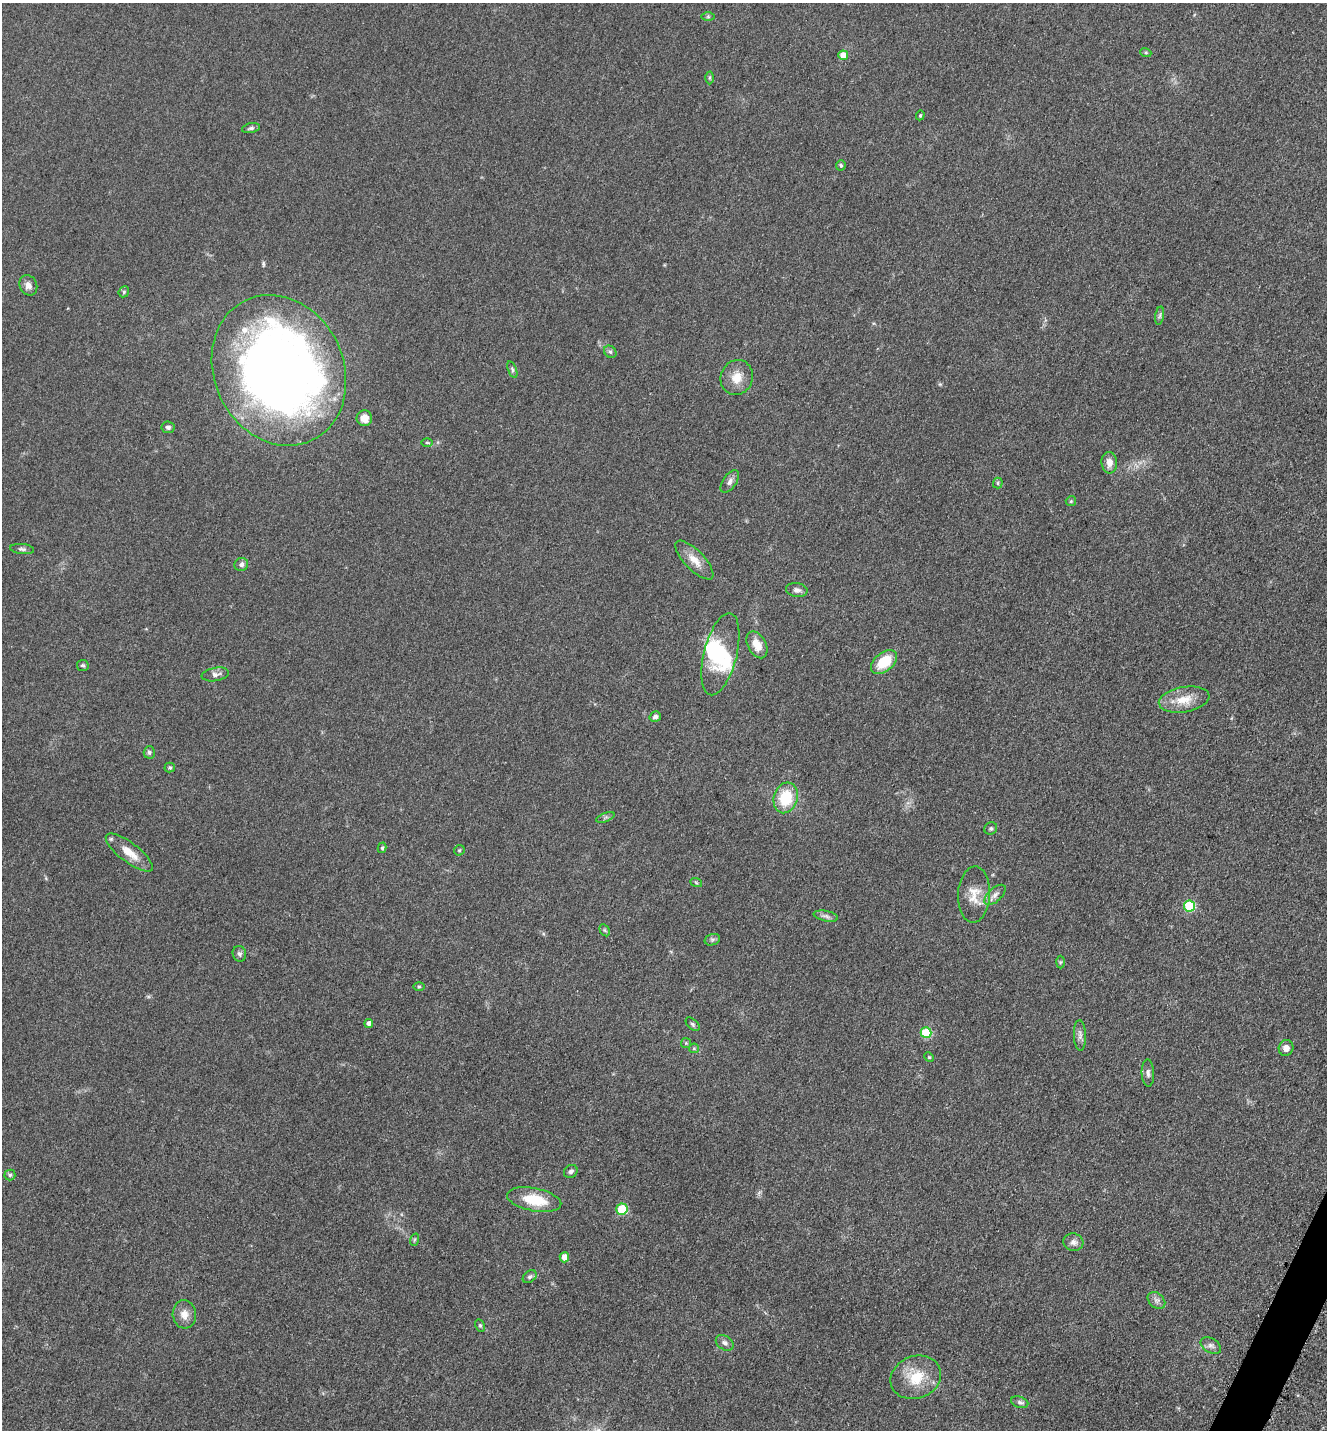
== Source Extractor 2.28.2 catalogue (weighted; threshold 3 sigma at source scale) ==
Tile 6 of 4 x 4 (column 2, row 2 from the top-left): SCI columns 1623-2947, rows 2900-4327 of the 5806 x 5775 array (HDU 1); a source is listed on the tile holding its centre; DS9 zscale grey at full resolution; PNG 1329 x 1432 px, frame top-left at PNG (2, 3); each listed source drawn as its Kron ellipse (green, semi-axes under 4 px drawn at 4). Shown black and unused: <1% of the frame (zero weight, under 3 of 5 exposures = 4% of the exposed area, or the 3 px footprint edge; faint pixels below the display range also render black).
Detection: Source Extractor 2.28.2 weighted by HDU 2 'WHT'; one run over the whole footprint, this tile lists its part. Background 0.0636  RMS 0.006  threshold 0.0272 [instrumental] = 3 sigma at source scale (4.5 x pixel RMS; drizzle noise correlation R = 1.50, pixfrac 1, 0.05/0.05 arcsec/px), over >= 5 px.
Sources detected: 78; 3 inside a brighter object's white glare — neither listed nor drawn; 1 inside a brighter listed object's ellipse — not listed separately; the other 74 listed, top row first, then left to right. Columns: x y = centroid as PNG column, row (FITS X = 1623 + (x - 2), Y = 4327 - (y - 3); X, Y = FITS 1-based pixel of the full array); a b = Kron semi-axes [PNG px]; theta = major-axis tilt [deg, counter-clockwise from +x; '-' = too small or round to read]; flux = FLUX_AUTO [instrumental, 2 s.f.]
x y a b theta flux
708 17 6 4 0 0.86
1146 53 6 3 -18 0.73
843 55 5 5 - 8.2
709 78 6 4 -90 0.88
920 115 5 4 - 0.68
251 128 9 5 11 1.4
841 165 5 4 - 1.1
28 285 10 8 -66 3.4
124 292 6 5 - 0.87
1160 316 9 4 81 1.4
610 352 7 5 -45 1.3
279 370 77 64 -64 590
512 370 9 4 -70 1.2
737 377 18 16 66 9
364 418 8 7 - 5.7
168 427 6 6 - 1.8
427 443 6 4 -1 0.7
1109 463 11 8 -85 4.7
730 481 13 6 56 2.5
998 483 5 5 - 0.94
1071 501 5 5 - 0.86
22 549 12 5 -6 1.5
694 560 25 9 -46 7.8
241 564 7 6 - 1.9
797 590 11 7 -8 2.2
757 645 14 9 -61 7.8
720 654 42 16 76 26
884 662 15 9 40 18
83 665 5 5 - 1.1
215 674 14 6 10 2.7
1184 700 25 12 9 11
655 717 6 5 - 1.9
149 752 6 5 - 1.3
170 767 5 5 - 1
786 798 15 12 73 22
605 817 10 3 21 1
991 828 6 6 - 1.2
382 848 5 4 - 0.84
459 850 5 5 - 0.82
129 853 28 9 -37 10
696 882 6 4 -21 0.74
974 895 28 16 87 11
995 895 13 6 43 3.1
1189 906 5 5 - 41
826 916 12 5 -11 2.1
605 930 6 4 -59 0.93
712 940 8 5 17 1.3
239 954 8 6 -74 1.9
1060 962 6 4 88 0.86
419 987 6 4 0 0.77
369 1023 4 4 - 2.4
693 1024 8 5 -45 1.2
926 1033 5 5 - 32
1080 1035 15 6 -88 2.8
686 1043 5 5 - 0.82
694 1048 5 5 - 0.78
1286 1048 8 7 - 3.5
929 1057 5 4 - 0.6
1148 1073 13 6 -87 2.3
571 1171 7 6 - 1.7
10 1175 5 5 - 1.1
534 1200 27 11 -11 19
622 1209 5 5 - 28
414 1240 6 4 71 0.83
1073 1242 10 8 -14 2.9
564 1257 5 4 - 5.9
530 1277 8 5 38 1.3
1156 1300 10 7 -43 2.4
184 1314 14 11 -83 5.5
480 1325 7 4 -63 0.99
725 1343 10 7 -35 2.2
1211 1346 11 7 -32 2.3
916 1377 26 21 21 19
1020 1402 9 5 -17 1.7
Isophote crosses this tile's border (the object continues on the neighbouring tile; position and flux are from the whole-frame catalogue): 1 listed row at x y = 10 1175